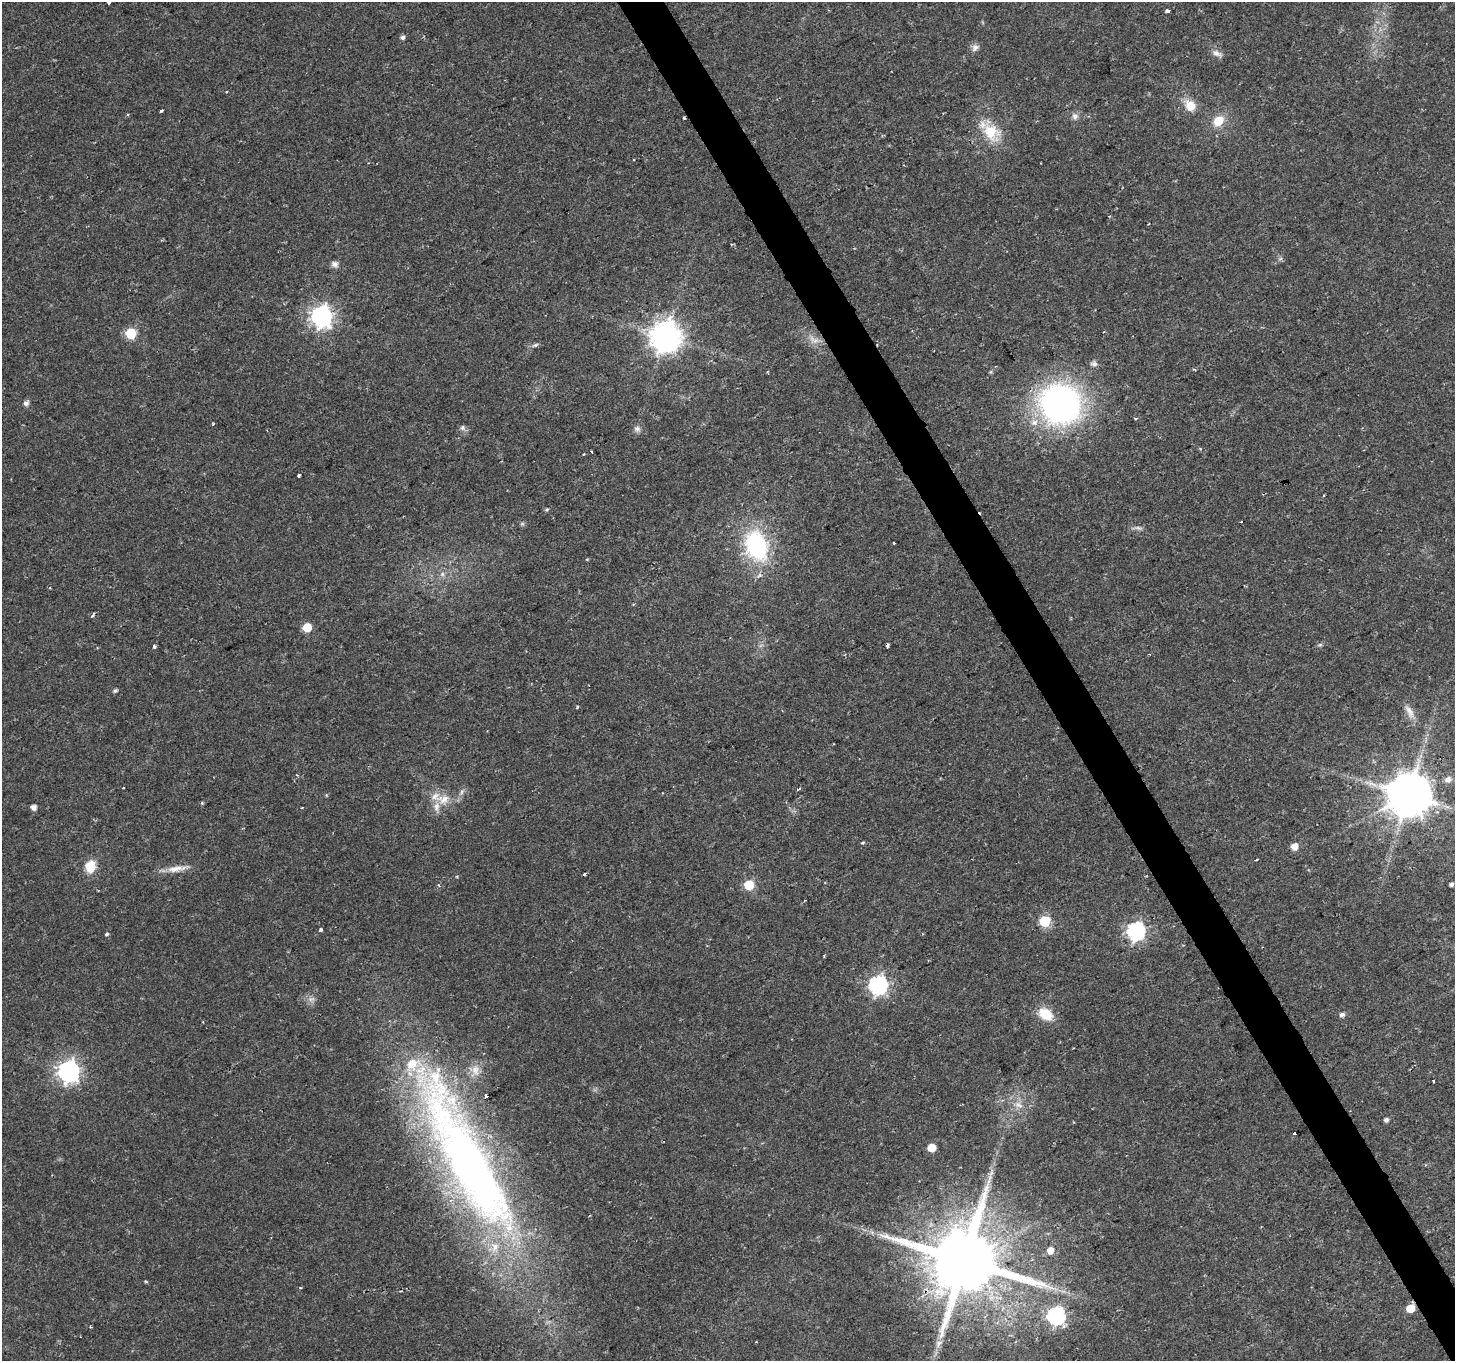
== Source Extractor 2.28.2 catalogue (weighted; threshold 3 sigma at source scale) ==
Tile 6 of 4 x 4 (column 2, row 2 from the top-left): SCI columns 1454-2906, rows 2825-4183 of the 5817 x 5709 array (HDU 1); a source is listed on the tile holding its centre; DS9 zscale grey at full resolution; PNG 1457 x 1363 px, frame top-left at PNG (2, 2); no overlay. Shown black and unused: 3% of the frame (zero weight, under 2 of 3 exposures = <1% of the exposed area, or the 3 px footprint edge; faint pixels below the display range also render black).
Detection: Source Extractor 2.28.2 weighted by HDU 2 'WHT'; one run over the whole footprint, this tile lists its part. Background 0.0332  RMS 0.0032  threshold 0.0143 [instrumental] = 3 sigma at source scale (4.5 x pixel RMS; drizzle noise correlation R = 1.50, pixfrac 1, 0.0396/0.0396 arcsec/px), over >= 5 px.
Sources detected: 87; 3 too faint to see at this stretch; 3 cosmic-ray / hot-pixel residue — not listed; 5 inside a brighter listed object's ellipse — not listed separately; the other 76 listed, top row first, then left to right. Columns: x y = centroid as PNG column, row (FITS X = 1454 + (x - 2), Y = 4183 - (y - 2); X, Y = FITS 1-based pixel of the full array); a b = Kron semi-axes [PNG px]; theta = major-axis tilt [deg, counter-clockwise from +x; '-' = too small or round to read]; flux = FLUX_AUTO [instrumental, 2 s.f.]
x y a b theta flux
109 2 3 3 - 0.89
1167 11 4 3 - 2.5
403 37 5 5 - 0.88
975 47 10 9 - 1.4
1217 53 16 8 -26 1.9
1190 106 14 11 -52 5.1
161 111 4 2 - 0.48
1075 116 10 8 -87 1.4
684 118 3 3 - 0.44
1218 121 12 9 49 6.2
991 132 27 18 -56 11
335 264 9 7 -28 1.5
321 316 8 8 - 190
131 333 6 6 - 22
665 337 10 9 - 520
816 341 8 6 54 1.5
535 345 8 3 19 0.67
1093 364 9 7 -12 1.1
26 403 7 6 - 1.1
1060 404 33 31 -38 120
1136 418 4 3 - 0.58
1034 422 11 9 17 2.6
463 428 8 7 - 0.95
637 429 8 8 - 1.3
299 475 3 3 - 2
547 510 5 5 - 0.46
756 546 31 22 -70 38
587 559 5 3 - 0.26
442 574 7 6 - 0.97
92 615 6 3 59 0.51
307 627 6 5 - 9
887 645 4 3 - 1.8
154 647 3 3 - 1.7
115 691 5 5 - 0.61
577 707 4 3 - 0.4
1410 712 20 8 -62 2.6
297 775 4 3 - 0.3
1448 779 8 7 - 1.9
123 788 3 2 - 0.39
462 792 8 5 70 0.94
1409 795 12 12 - 1400
443 799 17 13 6 5
202 803 4 3 - 0.38
34 807 5 5 - 1.8
862 843 4 3 - 0.61
1294 846 5 5 - 3.9
1256 860 3 2 - 0.32
90 866 16 13 76 5.5
175 869 30 9 9 4
584 874 3 3 - 1.1
1451 884 4 4 - 0.85
439 885 5 3 - 0.52
749 885 6 6 - 18
1044 921 6 6 - 27
320 930 4 3 - 0.76
1136 931 7 7 - 120
106 934 5 4 - 0.59
878 985 7 7 - 120
311 999 11 6 10 1.4
1045 1014 15 11 -33 8.1
1342 1014 5 5 - 1.2
475 1070 17 12 -86 3.5
69 1071 8 8 - 180
1433 1081 3 2 - 0.28
1018 1105 14 8 -27 2.8
1386 1120 4 4 - 1.1
1295 1133 3 3 - 12
931 1147 5 5 - 6.7
465 1156 238 50 -63 260
1050 1250 6 6 - 3.2
964 1261 20 18 13 4200
146 1281 4 3 - 0.46
300 1288 3 3 - 0.3
1410 1308 6 5 - 6.8
1056 1316 7 7 - 94
939 1343 11 6 68 1.7
Overlapping masked pixels (flux is a lower limit): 5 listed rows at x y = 684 118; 1060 404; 1409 795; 964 1261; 1410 1308
Isophote crosses this tile's border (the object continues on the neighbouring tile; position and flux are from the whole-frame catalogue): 1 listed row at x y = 109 2